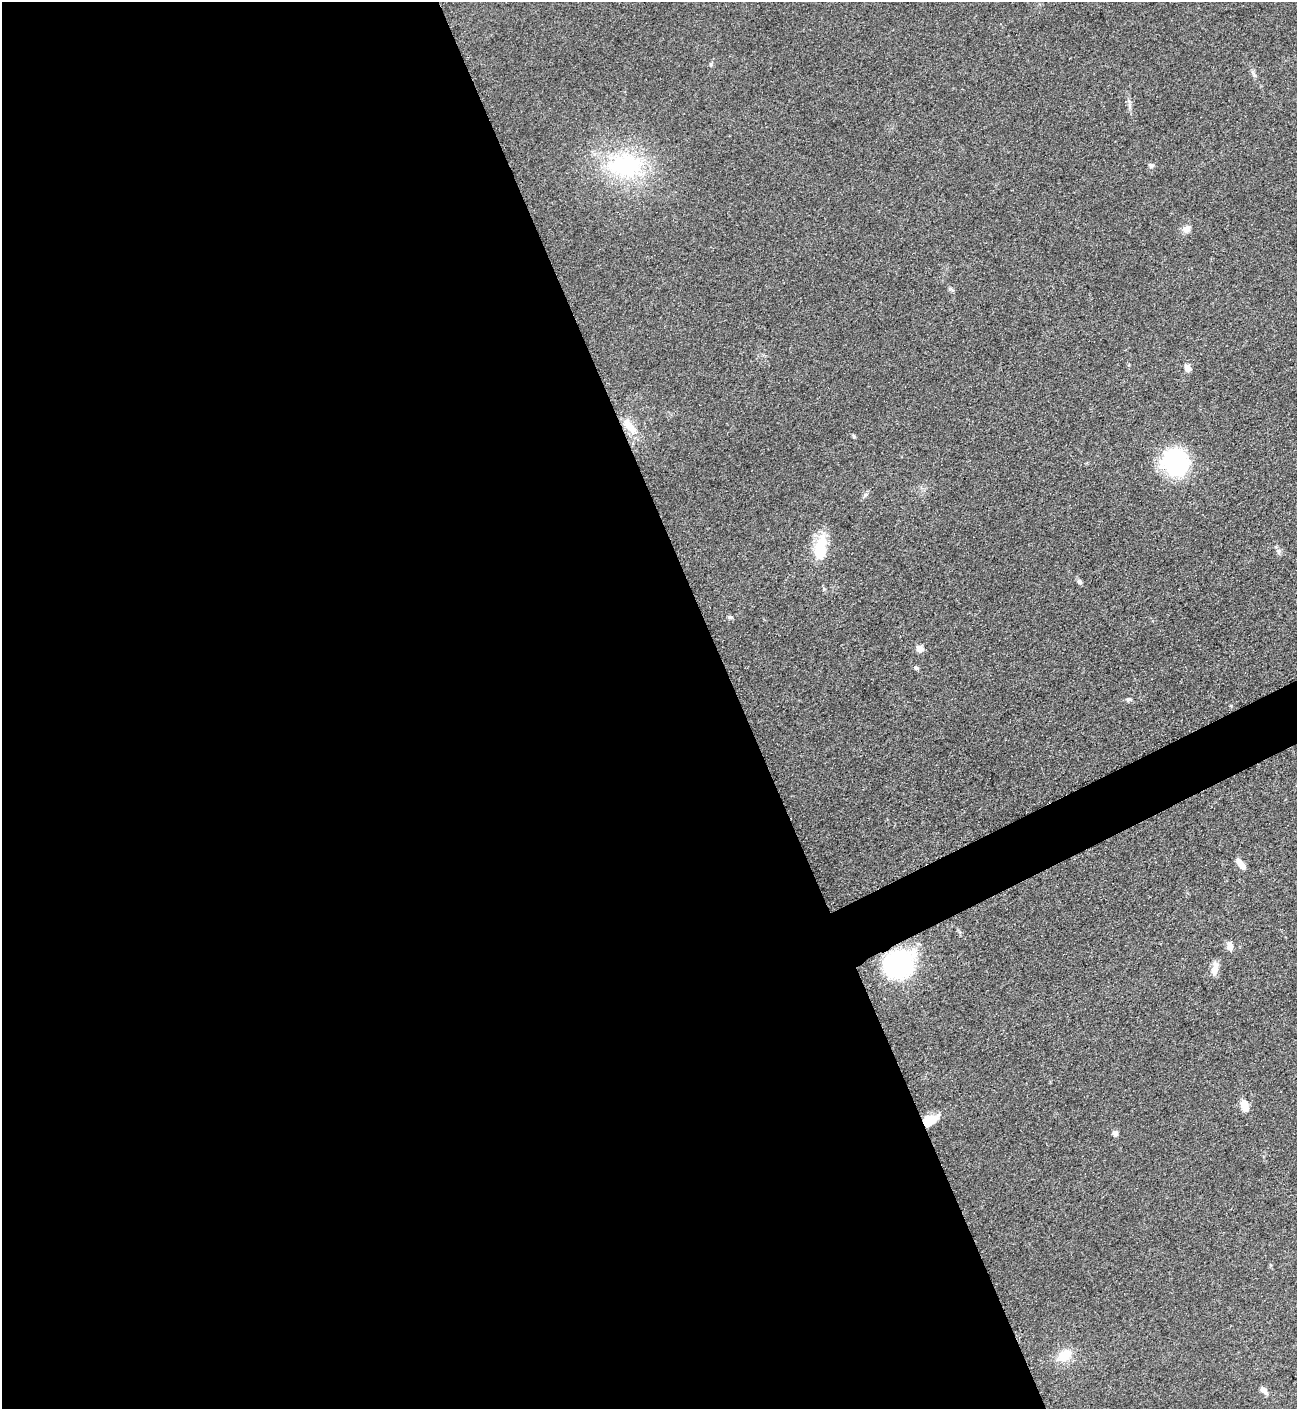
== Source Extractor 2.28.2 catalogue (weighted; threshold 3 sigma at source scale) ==
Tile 9 of 4 x 4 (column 1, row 3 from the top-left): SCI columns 162-1456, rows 1415-2821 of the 5636 x 5647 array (HDU 1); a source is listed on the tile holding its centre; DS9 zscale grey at full resolution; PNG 1299 x 1411 px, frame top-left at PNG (2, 2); no overlay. Shown black and unused: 59% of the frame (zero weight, under 3 of 5 exposures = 1% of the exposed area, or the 3 px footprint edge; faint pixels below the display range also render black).
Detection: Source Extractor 2.28.2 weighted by HDU 2 'WHT'; one run over the whole footprint, this tile lists its part. Background 0.095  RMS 0.0068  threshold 0.0304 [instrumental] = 3 sigma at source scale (4.5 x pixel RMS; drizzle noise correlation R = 1.50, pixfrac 1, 0.05/0.05 arcsec/px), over >= 5 px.
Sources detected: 27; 1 inside a brighter listed object's ellipse — not listed separately; the other 26 listed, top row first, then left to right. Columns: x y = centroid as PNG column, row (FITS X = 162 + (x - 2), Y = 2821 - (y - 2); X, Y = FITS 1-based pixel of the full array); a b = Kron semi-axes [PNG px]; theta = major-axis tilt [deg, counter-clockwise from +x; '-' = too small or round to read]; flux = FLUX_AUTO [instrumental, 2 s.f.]
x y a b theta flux
711 64 6 4 90 0.9
1130 106 10 5 -90 2.1
1151 165 7 6 - 1.6
625 166 56 32 1 72
1186 229 9 8 - 4.4
1187 368 9 7 -62 3.3
629 426 25 10 -53 11
854 436 6 3 -70 0.82
1175 462 30 29 - 61
865 495 8 3 45 1.3
820 548 31 14 85 22
1279 551 9 4 -81 1.7
1080 582 7 5 -46 1.8
730 617 6 5 - 1.2
920 649 7 6 - 4.6
916 668 6 5 - 1.5
1128 699 7 5 18 1.3
1241 864 15 6 -54 5
1230 946 10 7 -78 4.1
899 964 24 21 37 110
1214 970 14 8 86 5.5
1245 1106 13 7 -71 8.1
930 1120 19 10 25 11
1115 1133 6 6 - 2.1
1065 1355 17 13 33 13
1263 1390 11 6 -43 3.2
Overlapping masked pixels (flux is a lower limit): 2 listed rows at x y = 899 964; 930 1120